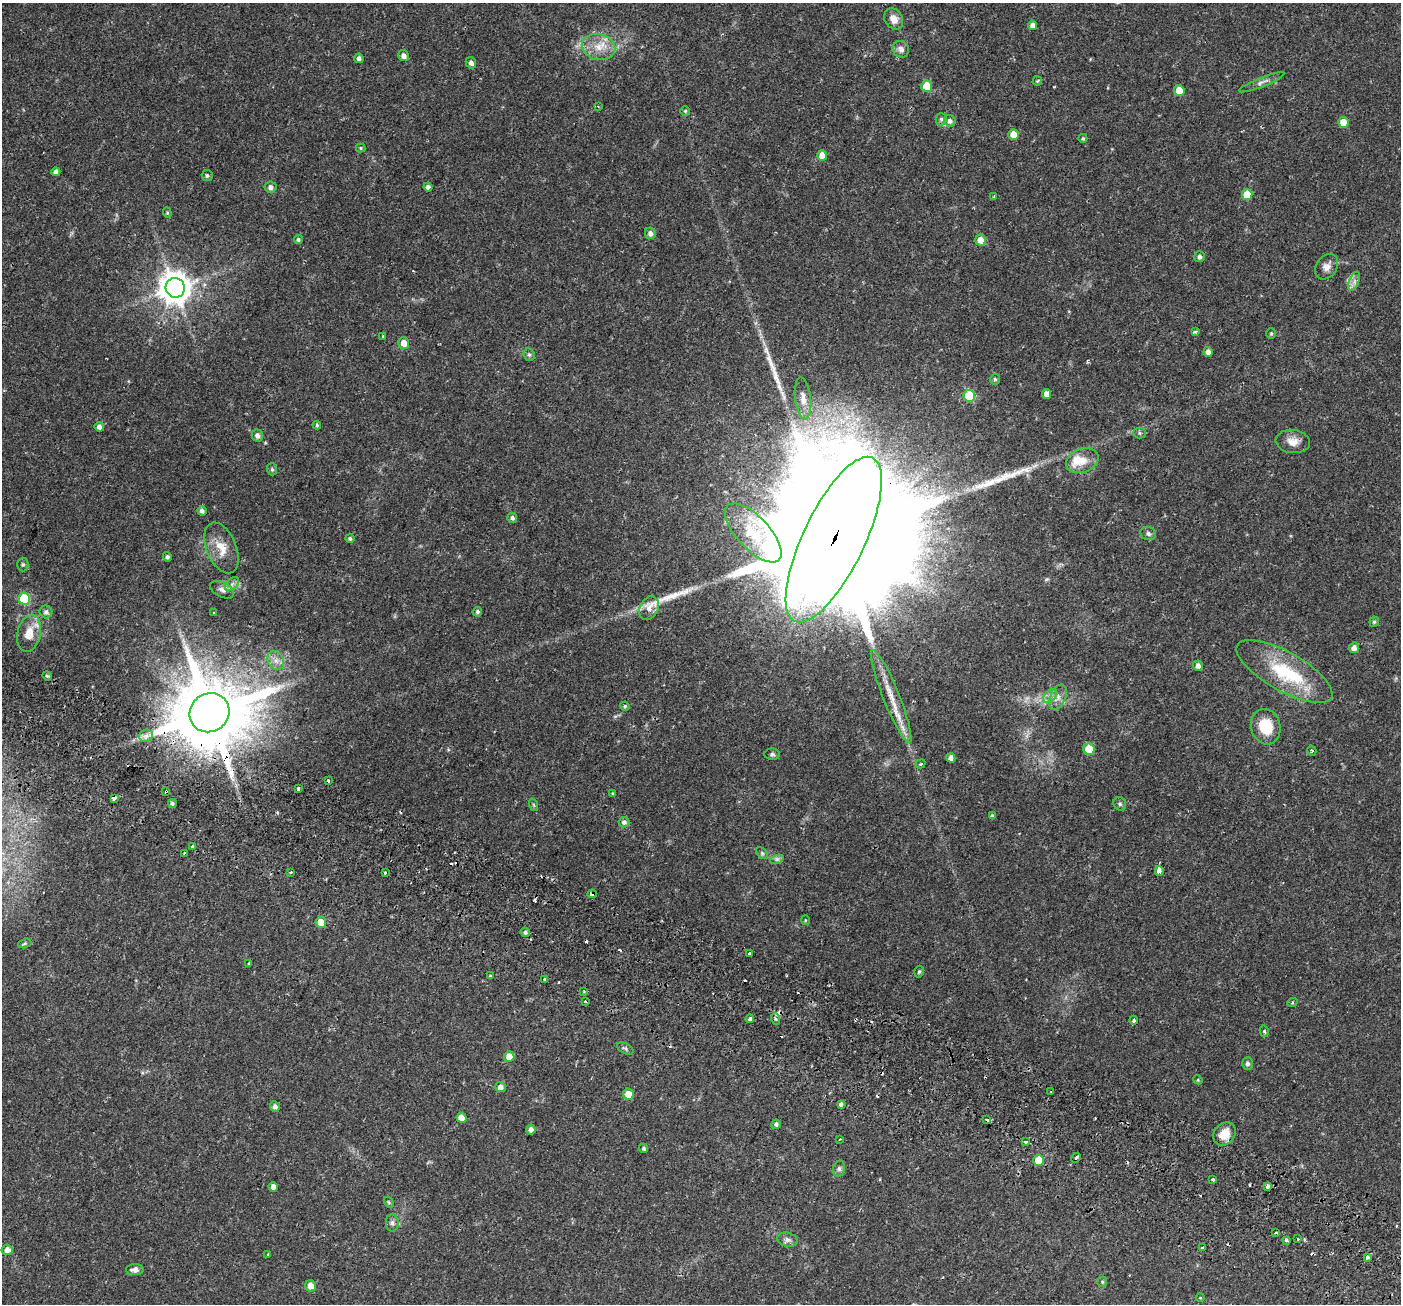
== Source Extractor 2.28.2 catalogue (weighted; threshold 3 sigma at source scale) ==
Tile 6 of 4 x 4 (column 2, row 2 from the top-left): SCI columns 1470-2868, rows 2897-4198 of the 5743 x 5856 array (HDU 1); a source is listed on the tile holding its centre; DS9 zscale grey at full resolution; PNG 1403 x 1306 px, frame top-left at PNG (2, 3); each listed source drawn as its Kron ellipse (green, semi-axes under 4 px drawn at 4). Shown black and unused: <1% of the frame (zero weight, under 2 of 3 exposures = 5% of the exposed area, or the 3 px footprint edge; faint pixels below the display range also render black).
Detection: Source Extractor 2.28.2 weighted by HDU 2 'WHT'; one run over the whole footprint, this tile lists its part. Background 0.0345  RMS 0.0037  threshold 0.0165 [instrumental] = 3 sigma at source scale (4.5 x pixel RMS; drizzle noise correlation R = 1.50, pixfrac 1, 0.0396/0.0396 arcsec/px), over >= 5 px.
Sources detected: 179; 17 cosmic-ray / hot-pixel residue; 3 long thin detections or spike segments (spike, bleed or trail) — neither listed nor drawn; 2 inside a brighter listed object's ellipse — not listed separately; the other 157 listed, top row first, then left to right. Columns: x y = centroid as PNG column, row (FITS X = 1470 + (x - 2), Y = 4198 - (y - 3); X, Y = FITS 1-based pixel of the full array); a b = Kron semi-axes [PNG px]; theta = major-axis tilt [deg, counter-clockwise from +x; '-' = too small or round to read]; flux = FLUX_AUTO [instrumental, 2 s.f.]
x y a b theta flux
894 19 11 9 -58 3.1
1033 26 4 4 - 2.1
598 47 17 13 -14 5.7
901 49 8 8 - 1.6
404 56 5 5 - 1.4
359 58 4 4 - 1.2
471 63 6 5 - 1.3
1037 81 5 5 - 0.4
1262 82 24 4 22 1.7
927 86 6 5 - 9
1179 91 5 5 - 7.1
598 106 3 3 - 0.27
685 111 5 5 - 0.47
941 119 6 5 - 0.74
950 121 6 5 - 1.2
1343 122 5 5 - 5.5
1013 134 5 5 - 4.1
1083 138 4 4 - 0.46
361 148 5 4 - 0.46
822 156 5 5 - 3.4
56 172 4 4 - 1.3
207 175 5 5 - 0.7
270 187 6 6 - 1.3
428 187 4 4 - 1.4
1247 195 5 5 - 6.7
994 196 4 2 - 0.31
167 213 5 4 - 0.42
650 233 6 5 - 1.5
298 240 4 4 - 0.7
981 240 6 5 - 3.7
1199 257 5 5 - 1
1327 267 14 10 56 2.4
1354 281 10 5 68 1.3
175 288 10 9 - 640
1195 332 4 3 - 0.57
1271 334 5 4 - 0.43
383 336 3 3 - 0.33
404 343 6 5 - 3.2
1208 352 5 4 - 1.7
529 355 6 5 - 0.73
995 379 5 4 - 0.54
1047 394 5 4 - 1.8
969 396 6 5 - 21
803 399 21 8 -83 3.1
317 425 4 3 - 0.36
99 427 4 4 - 1.4
1139 433 6 5 - 0.6
257 436 6 5 - 1.1
1293 441 17 11 -8 3.4
1082 461 17 12 21 5
272 469 6 5 - 0.58
202 511 5 4 - 1
512 518 5 4 - 0.85
753 533 37 16 -47 11
1148 534 8 6 -20 1
350 539 4 4 - 0.68
834 539 90 31 64 40000
221 548 27 15 -67 6.3
167 557 5 4 - 0.8
23 564 7 5 -90 0.69
232 584 8 5 45 1.2
222 590 13 7 -27 1.7
24 599 6 5 - 19
649 608 12 9 62 3.9
46 612 6 6 - 1
214 612 3 2 - 0.36
477 612 5 4 - 0.65
1374 622 5 5 - 0.64
29 633 19 11 78 5.5
1354 648 5 5 - 1.8
276 661 10 8 -58 2
1198 666 5 5 - 1.3
1284 671 54 19 -29 24
47 676 5 4 - 0.46
1050 696 8 5 46 1.3
891 697 50 8 -68 8.1
1058 697 13 7 68 2.3
625 706 5 4 - 0.45
210 713 20 19 - 4100
1266 727 18 14 -75 10
146 736 7 6 - 1.4
1089 749 6 5 - 9.6
1312 751 5 4 - 0.54
772 754 7 5 -1 0.69
951 758 5 4 - 1.6
920 764 5 4 - 0.56
328 781 3 3 - 0.61
298 789 4 3 - 2.2
166 791 4 3 - 0.73
613 794 4 3 - 0.43
114 798 4 3 - 3.8
172 803 4 4 - 0.61
1120 804 7 6 - 0.73
534 805 6 4 -70 0.46
992 816 4 4 - 0.68
624 822 5 5 - 1.1
192 846 3 3 - 1.5
184 853 3 2 - 0.46
762 853 7 4 -45 0.67
777 859 7 4 18 0.73
1159 871 5 4 - 4.6
291 872 3 3 - 0.71
385 873 3 3 - 0.77
592 894 4 4 - 1.7
805 920 5 3 - 0.28
321 922 5 5 - 4.7
525 932 5 4 - 0.69
25 943 7 4 19 0.55
750 953 3 3 - 3
249 964 3 3 - 0.63
919 972 6 4 73 0.58
491 976 3 3 - 0.7
545 979 3 3 - 3.4
584 992 4 3 - 0.49
585 1002 3 3 - 0.8
1292 1003 5 3 - 0.36
750 1019 4 3 - 0.71
776 1019 6 4 -69 0.58
1134 1020 4 3 - 0.68
1264 1031 6 4 -77 0.61
625 1048 9 5 -28 0.68
509 1057 5 5 - 3.8
1247 1063 6 5 - 0.99
1198 1080 5 4 - 0.33
500 1087 5 5 - 1.4
1051 1092 3 2 - 0.44
628 1094 6 5 - 4.4
841 1104 3 3 - 14
275 1107 5 5 - 1.3
461 1118 5 5 - 3.3
987 1119 4 3 - 3.3
776 1124 5 4 - 0.74
531 1129 5 4 - 1.4
1224 1134 12 10 47 5.2
840 1139 3 3 - 0.31
1026 1142 3 3 - 0.74
644 1148 5 4 - 0.59
1076 1158 5 3 - 1.5
1039 1160 5 5 - 7.1
839 1169 8 6 76 0.87
1213 1180 3 3 - 1.3
1267 1186 3 3 - 25
273 1187 5 4 - 2.1
389 1202 6 4 -60 0.4
392 1223 8 6 89 1.2
1276 1233 3 2 - 0.46
1297 1239 3 3 - 1.3
787 1240 10 7 -13 1.4
1286 1240 4 3 - 0.61
1202 1248 3 3 - 0.75
7 1250 5 5 - 2.1
268 1255 3 2 - 0.36
1367 1257 3 3 - 1.4
135 1270 9 5 3 1.8
1102 1282 5 5 - 0.42
311 1286 6 5 - 2.7
1200 1298 4 3 - 0.27
Overlapping masked pixels (flux is a lower limit): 5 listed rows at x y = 834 539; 210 713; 166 791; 114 798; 592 894